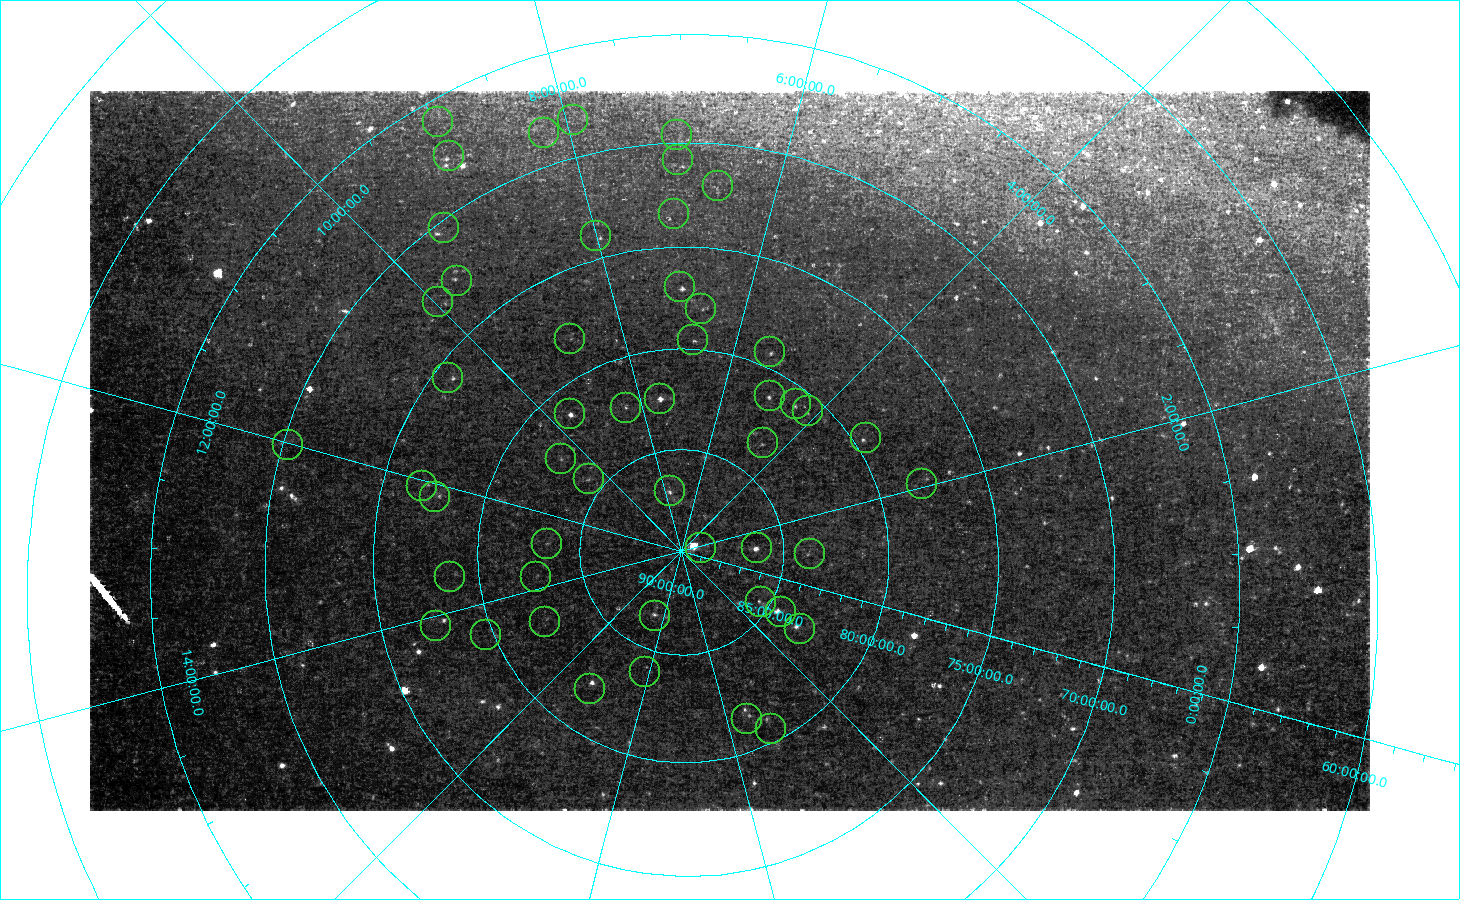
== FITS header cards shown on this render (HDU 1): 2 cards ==
NAXIS1  =                 1280
NAXIS2  =                  720

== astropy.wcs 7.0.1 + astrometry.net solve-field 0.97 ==
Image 1280 x 720 px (HDU 1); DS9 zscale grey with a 90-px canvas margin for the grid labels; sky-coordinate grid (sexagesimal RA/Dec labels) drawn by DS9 from the SOLVED WCS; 50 Tycho-2 reference stars matched to detected sources circled (green)
Header WCS: none
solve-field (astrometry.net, Tycho-2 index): SOLVED blind (the file carries no WCS)
Solved WCS: RA---TAN/DEC--TAN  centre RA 05:15:57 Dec +84:30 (78.99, +84.50 deg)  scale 179 arcsec/px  FOV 3815.9' x 2146.5'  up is +154 deg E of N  parity flipped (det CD > 0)
(file carries no celestial WCS; the grid is the blind solution)
Tycho-2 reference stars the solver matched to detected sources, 50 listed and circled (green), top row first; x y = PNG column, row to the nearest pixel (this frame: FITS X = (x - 90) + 1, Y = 720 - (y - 93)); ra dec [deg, ICRS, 3 dp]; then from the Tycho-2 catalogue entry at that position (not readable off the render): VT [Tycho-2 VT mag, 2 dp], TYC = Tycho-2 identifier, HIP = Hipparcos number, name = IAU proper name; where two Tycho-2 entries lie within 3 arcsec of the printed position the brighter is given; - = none
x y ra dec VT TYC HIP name
573 122 119.028 +68.255 7.99 4361-1160-1 38762 -
438 124 134.695 +66.001 7.32 4134-197-1 44084 -
544 135 123.203 +68.474 5.44 4374-2926-1 40215 -
677 137 105.438 +69.646 6.74 4363-54-1 33858 -
449 158 135.636 +67.630 4.94 4375-2458-1 44390 -
678 162 105.339 +70.808 5.83 4363-1544-1 33827 -
718 188 99.127 +72.009 7.86 4366-1351-1 31575 -
674 216 106.137 +73.428 7.70 4371-1085-1 34124 -
444 230 141.548 +70.349 7.45 4379-1625-1 46280 -
596 238 120.049 +73.918 5.51 4380-2248-1 39117 -
457 283 144.873 +72.747 7.13 4389-1576-1 47405 -
680 289 105.017 +76.977 4.70 4530-2010-1 33694 -
438 304 149.595 +72.880 5.97 4389-1792-1 48893 -
701 311 100.120 +77.996 5.90 4530-1926-1 31940 -
570 341 132.694 +78.165 7.19 4543-281-1 43431 -
693 342 101.559 +79.565 5.49 4534-1837-1 32439 -
770 354 80.640 +79.231 5.14 4532-2096-1 25110 -
448 380 158.773 +75.713 4.96 4542-2796-1 51808 -
770 398 75.086 +81.194 5.24 4523-1181-1 23265 -
660 401 112.769 +82.411 5.09 4539-1189-1 36547 -
796 406 66.762 +80.824 5.53 4522-1563-1 20776 -
626 410 126.138 +82.431 6.28 4546-1243-1 41208 -
808 413 62.512 +80.699 5.26 4522-1564-1 19461 -
570 416 144.272 +81.326 4.43 4547-2323-1 47193 -
866 440 46.533 +79.419 5.72 4516-2147-1 14417 -
763 445 67.501 +83.340 5.57 4617-2856-1 20982 -
288 447 180.220 +70.238 6.75 4396-795-1 58591 -
561 461 157.769 +82.559 5.30 4632-2151-1 51502 -
589 481 157.423 +84.252 5.55 4632-2149-1 51384 -
922 486 30.738 +77.916 6.17 4499-2251-1 9568 -
422 488 181.313 +76.906 5.90 4550-2113-1 58952 Tonatiuh
670 493 115.127 +87.020 5.23 4626-748-1 37391 -
435 499 183.050 +77.616 5.18 4553-1680-1 59504 -
547 546 192.307 +83.413 5.29 4633-1785-1 62572 -
701 550 23.461 +89.016 6.47 4627-259-1 7283 -
757 550 17.187 +86.257 4.36 4623-1236-1 5372 -
810 556 13.721 +83.707 5.60 4615-3832-1 4283 -
450 579 201.737 +78.644 5.83 4561-2318-1 65595 -
536 579 205.596 +82.752 6.02 4633-1786-1 66878 -
761 604 342.763 +85.374 6.05 4654-1710-1 112833 -
781 614 343.604 +84.346 4.85 4650-3036-1 113116 -
655 618 263.054 +86.586 4.34 4655-1053-1 85822 Yildun
545 624 222.585 +82.512 5.71 4634-2068-1 72573 -
436 628 212.212 +77.548 4.96 4561-2317-1 69112 -
800 631 341.871 +83.154 4.92 4650-3037-1 112519 -
486 637 218.410 +79.660 6.42 4562-2752-1 71196 -
645 674 268.246 +83.908 7.61 4647-1538-1 87534 -
590 691 251.493 +82.037 4.31 4580-1154-1 82080 -
747 721 306.702 +81.434 6.66 4597-1692-1 100843 -
771 731 311.889 +80.552 5.50 4594-2182-1 102599 -